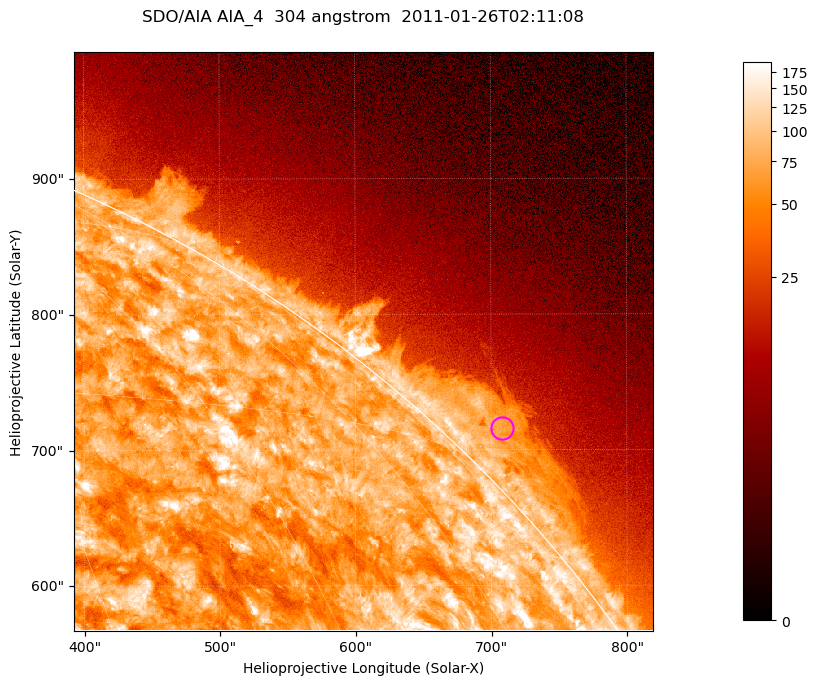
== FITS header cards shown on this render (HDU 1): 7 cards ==
TELESCOP= 'SDO/AIA '           / For AIA: SDO/AIA
INSTRUME= 'AIA_4   '           / For AIA: AIA_ATA1, AIA_ATA2, AIA_ATA3 or AIA_AT
WAVELNTH=                  304 / [angstrom] Wavelength
WAVEUNIT= 'angstrom'           / Wavelength unit: angstrom
DATE-OBS= '2011-01-26T02:11:08.126' / [ISO] Date when observation started; ISO 8
CTYPE1  = 'HPLN-TAN'           / CTYPE1; Typically HPLN
CTYPE2  = 'HPLT-TAN'           / CTYPE2; Typically HPLT

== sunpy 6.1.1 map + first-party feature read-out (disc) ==
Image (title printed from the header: SDO/AIA AIA_4  304 angstrom  2011-01-26T02:11:08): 711 x 711 px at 0.6 arcsec/px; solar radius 975 arcsec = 1624 px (partial field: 2.6% of the solar disc is inside the frame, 42% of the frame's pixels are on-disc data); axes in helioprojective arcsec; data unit not stated in the header (colour bar unlabelled)
Orientation: roll -0.132 deg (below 1 deg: not rotated)
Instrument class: DISC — disc imager (sunpy class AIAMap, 304 A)
Bright regions (active regions / flare kernels): reference = the on-disc median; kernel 7 px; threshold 5 sigma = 123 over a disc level ~74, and >= 1.15x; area >= 505 px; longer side >= 9 px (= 5.4 arcsec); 0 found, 0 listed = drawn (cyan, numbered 1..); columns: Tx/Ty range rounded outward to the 2 arcsec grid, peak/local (2 s.f.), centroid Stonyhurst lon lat
Off-limb structures (1.02-1.3 R_sun): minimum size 252 px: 3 found; the strongest spans PA ~310..320 deg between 1.02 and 1.06 R_sun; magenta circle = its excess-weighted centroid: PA ~315 deg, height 1.03 R_sun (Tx ~708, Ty ~716 arcsec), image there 2.6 x the reference